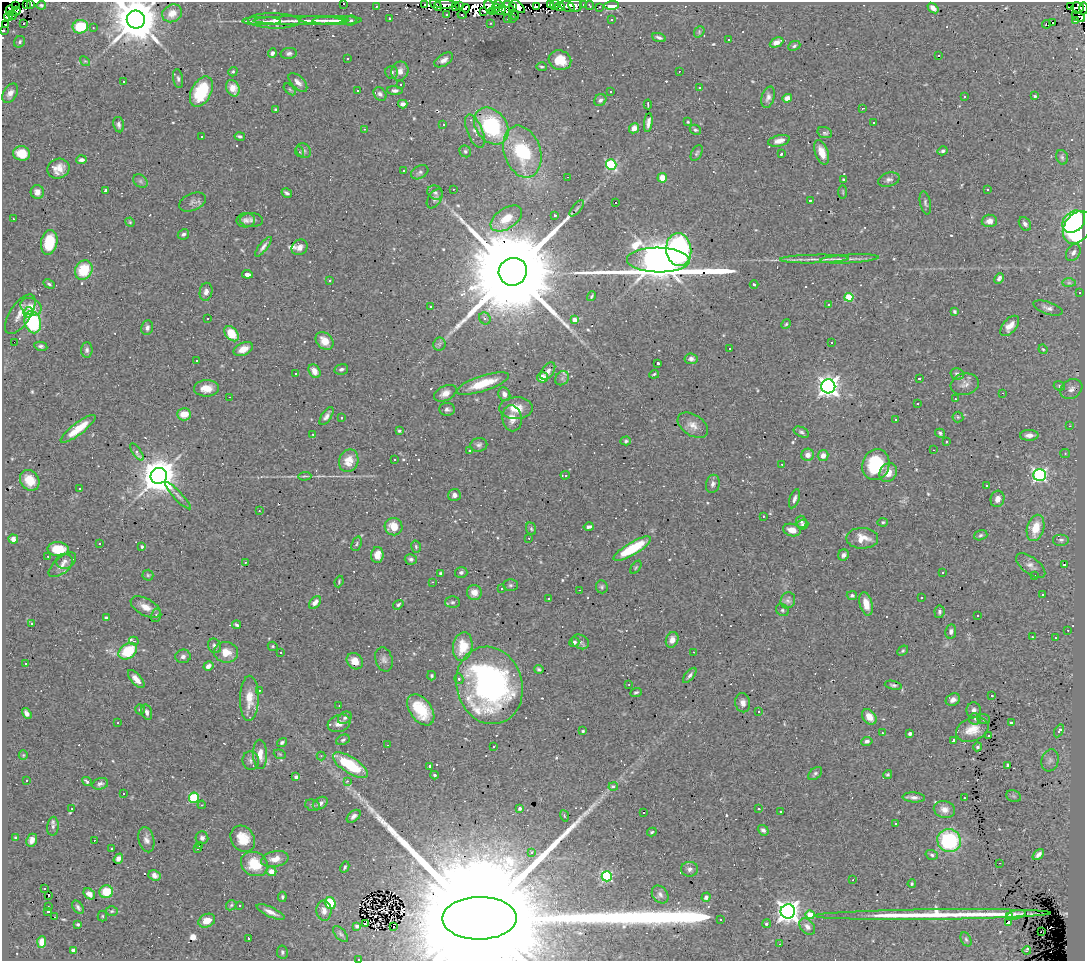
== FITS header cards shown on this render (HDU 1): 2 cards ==
NAXIS1  =                 1083
NAXIS2  =                  959

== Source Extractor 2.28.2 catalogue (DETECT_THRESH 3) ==
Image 1083 x 959 px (HDU 1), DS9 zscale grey, 1 PNG px = 1 image px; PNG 1087 x 963 px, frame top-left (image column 1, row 959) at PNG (2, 2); each listed source drawn as its Kron ellipse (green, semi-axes under 4 px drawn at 4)
Background 1.33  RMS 0.058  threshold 0.173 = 3 sigma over >= 5 px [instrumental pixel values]
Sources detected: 638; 9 with non-positive FLUX_AUTO (blend fragments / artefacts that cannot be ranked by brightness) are neither listed nor drawn; of the other 629, the 500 brightest by FLUX_AUTO listed and drawn (129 fainter detections omitted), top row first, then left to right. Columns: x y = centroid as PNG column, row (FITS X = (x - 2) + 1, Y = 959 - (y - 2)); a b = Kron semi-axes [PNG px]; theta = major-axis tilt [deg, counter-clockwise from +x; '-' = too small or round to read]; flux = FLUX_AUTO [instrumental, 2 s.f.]
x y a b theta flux
26 3 4 2 - 22
343 3 3 3 - 150
424 4 3 2 - 6.8
445 4 11 3 0 23
498 4 5 2 - 20
507 4 3 3 - 6.5
551 4 3 3 - 54
583 4 3 2 - 8.2
31 5 3 3 - 11
41 5 5 3 - 7.4
436 5 7 2 -43 15
460 5 3 3 - 13
555 5 6 4 70 38
575 5 7 6 - 62
612 5 7 4 2 520
16 6 3 2 - 26
376 6 3 2 - 11
518 6 8 4 -44 21
560 6 5 4 - 48
567 6 8 5 -24 14
590 6 4 3 - 9.3
1071 6 4 2 - 10
455 7 3 2 - 15
490 7 7 4 -57 69
512 7 3 2 - 21
536 7 3 3 - 19
600 7 3 2 - 7.8
466 8 4 3 - 30
496 8 4 3 - 35
933 8 6 4 -41 22
1077 8 6 5 - 23
1083 8 6 2 88 37
10 10 5 3 - 80
500 10 5 2 - 15
16 11 4 3 - 7.5
484 11 4 2 - 12
492 11 4 3 - 160
506 11 2 2 - 7
172 13 10 8 29 40
447 14 3 3 - 21
13 15 4 2 - 13
462 15 4 3 - 15
515 15 4 3 - 34
8 16 5 4 - 170
1078 17 7 4 -28 55
389 18 3 3 - 5.2
508 18 3 3 - 35
513 18 3 2 - 19
136 20 9 9 - 22000
322 20 22 3 -3 19
351 20 6 5 - 7.8
611 20 3 3 - 18
261 21 19 4 0 19
274 21 26 7 -2 36
301 21 48 3 0 37
337 21 25 4 1 32
1076 21 3 3 - 110
24 23 3 2 - 26
490 23 3 3 - 5.8
1052 23 3 3 - 190
1047 24 4 3 - 41
5 25 3 2 - 9.1
80 27 8 6 10 130
93 28 3 2 - 6.1
3 31 3 3 - 11
699 32 6 4 50 5.6
659 37 7 4 -20 11
729 39 3 3 - 60
20 42 6 5 - 8.5
776 42 7 4 25 23
794 46 6 4 23 7.5
272 53 5 4 - 11
289 53 8 5 5 10
939 56 3 3 - 37
347 58 3 3 - 8.2
444 60 10 6 32 19
560 60 11 9 -18 67
85 61 5 4 - 4.6
542 67 5 4 - 4.9
400 71 10 8 70 22
679 71 3 2 - 9.5
233 72 5 4 - 6
392 72 6 6 - 9.5
178 79 9 5 -80 10
123 81 3 3 - 46
298 82 12 6 -44 20
401 85 3 3 - 39
233 88 8 6 -67 32
699 88 3 3 - 12
290 89 7 4 -45 6.1
358 90 3 3 - 360
395 90 7 4 -3 11
611 91 3 2 - 4.9
201 92 16 10 63 180
10 93 10 6 60 21
380 94 7 6 - 12
965 96 3 3 - 7.7
1035 96 3 3 - 5.1
768 97 11 6 74 17
787 98 5 4 - 27
600 100 6 5 - 11
403 104 5 4 - 17
648 104 5 2 - 7
863 108 3 2 - 4.2
276 110 3 3 - 5.2
688 122 3 3 - 4.1
874 122 3 3 - 27
648 123 9 4 82 16
119 125 8 5 -78 14
443 125 3 2 - 11
491 126 20 15 -52 380
634 128 5 4 - 29
364 129 3 2 - 7.8
695 130 6 5 - 6.8
475 131 18 7 -68 30
825 133 7 5 -18 10
240 136 5 4 - 7.7
201 137 3 2 - 9.5
779 141 11 5 13 27
304 151 8 7 - 10
465 151 6 5 - 8.2
943 151 5 4 - 8.9
300 152 5 3 - 4.7
522 152 26 18 -72 280
822 152 13 6 -70 48
22 153 8 7 - 75
697 153 8 5 61 7.9
781 154 3 2 - 5.9
1062 157 7 5 -73 8
81 160 5 3 - 13
611 165 5 5 - 400
58 169 11 9 21 48
404 171 3 3 - 4.9
420 172 9 6 31 11
567 177 3 2 - 4.8
662 178 5 4 - 48
844 180 3 3 - 8.9
889 180 11 7 15 15
140 181 8 6 -37 9.4
453 189 3 2 - 6.9
105 190 3 3 - 8.9
988 190 3 3 - 110
37 192 7 6 - 27
843 192 7 3 90 4.2
287 193 5 3 - 10
435 193 8 7 - 12
435 199 11 6 56 13
810 201 3 2 - 4.3
192 202 14 8 23 19
615 202 3 3 - 580
925 203 12 5 -77 11
577 208 10 4 50 8.1
555 215 3 2 - 5.1
506 218 18 10 34 70
13 219 3 3 - 5.5
246 220 9 7 4 16
251 220 11 7 -1 14
989 221 7 6 - 21
130 222 5 4 - 4.6
1074 222 13 9 40 480
1025 224 7 5 -55 12
1077 227 18 13 55 590
183 234 6 5 - 9.4
49 242 12 8 79 120
263 247 12 4 51 14
300 247 8 7 - 22
679 250 16 12 -85 610
1073 253 9 6 58 17
814 259 34 4 1 36
849 259 29 4 3 29
658 260 31 12 -1 17000
84 270 10 8 61 130
513 272 14 13 - 150000
247 274 5 4 - 22
999 278 6 4 62 11
330 280 3 3 - 21
1069 283 7 4 0 8.2
49 284 6 4 -28 8.3
754 285 4 4 - 9.9
206 292 9 6 79 20
1080 293 3 2 - 12
592 296 5 2 - 5.9
849 297 4 4 - 160
829 305 3 2 - 6.8
31 307 11 8 -24 37
431 307 3 3 - 8.3
1048 308 15 6 -19 18
954 311 4 3 - 6.2
28 312 5 4 - 14
20 314 23 10 56 42
485 318 6 5 - 12
208 319 3 3 - 67
575 320 4 4 - 34
33 322 11 8 -76 320
786 324 5 4 - 5
1010 326 12 7 49 34
147 328 7 6 - 12
231 334 8 6 -50 93
324 341 10 7 -45 48
14 342 2 2 - 4.5
831 343 3 3 - 89
439 344 6 6 - 8.9
41 346 7 4 -12 9.8
243 349 10 6 25 39
729 349 3 3 - 6.4
1043 349 5 4 - 4.8
87 350 7 5 88 10
691 359 6 5 - 14
196 361 3 3 - 33
658 363 3 3 - 8.9
341 369 7 5 14 11
314 371 7 5 -57 36
548 371 10 6 54 19
296 374 3 2 - 26
654 374 5 3 - 5.8
957 374 6 6 - 13
542 377 5 5 - 51
562 378 8 6 47 12
919 378 3 3 - 8
483 384 27 7 18 120
965 384 14 10 15 24
828 386 7 7 - 2700
1059 386 6 4 -21 5.7
206 388 12 8 1 50
1071 389 12 9 32 22
445 393 12 7 27 30
1003 393 3 2 - 24
504 394 7 5 -66 19
229 397 3 2 - 19
955 399 3 2 - 5.3
917 404 3 3 - 36
516 408 17 11 1 61
447 409 8 6 -8 12
184 414 7 6 - 62
327 416 10 5 56 15
958 417 5 5 - 6.1
341 418 3 2 - 4.5
512 418 13 9 -81 38
896 420 3 3 - 13
693 425 17 10 -33 35
1070 426 3 3 - 7.2
78 429 21 6 37 87
399 431 4 3 - 6.4
801 432 8 5 -24 9
940 433 5 4 - 6.9
313 435 4 3 - 5
1029 435 9 5 1 23
626 441 5 4 - 7
946 441 3 2 - 16
479 445 8 7 - 12
469 450 3 3 - 12
933 450 3 2 - 6.7
137 452 10 3 -56 36
1065 453 5 4 - 4.3
808 455 6 6 - 26
823 456 5 5 - 27
394 459 3 3 - 43
349 461 11 9 68 45
782 464 3 2 - 8.1
876 465 16 13 72 240
888 472 10 8 56 44
565 475 4 3 - 21
1040 475 6 6 - 840
159 476 8 8 - 11000
305 476 6 2 4 4.6
30 480 11 9 -54 61
713 484 9 6 77 15
986 486 3 3 - 310
79 489 3 3 - 7.3
454 495 6 6 - 16
178 496 18 4 -47 14
794 499 10 4 71 15
997 499 8 6 74 26
259 511 3 2 - 7.1
763 516 3 3 - 12
801 522 6 5 - 8.2
883 522 5 4 - 5.8
803 525 6 5 - 8.5
394 527 9 8 - 61
589 527 5 3 - 10
1035 528 13 8 74 95
531 529 6 5 - 6.5
792 530 9 6 -16 32
981 535 7 5 17 8.1
529 538 3 2 - 12
862 538 16 10 -1 56
13 539 5 4 - 22
1061 540 8 6 0 10
100 543 3 3 - 13
357 544 7 4 69 6.7
142 547 4 3 - 8.8
416 547 6 4 -75 6.1
58 549 10 7 -4 87
632 549 21 6 31 180
377 555 8 6 87 46
844 555 6 5 - 14
48 556 3 3 - 6.6
411 559 6 5 - 10
64 561 8 7 - 15
245 562 3 2 - 4.2
62 565 16 7 40 26
1064 565 3 2 - 49
1031 566 17 8 -37 25
636 567 7 4 55 5.4
461 572 6 5 - 10
943 572 3 3 - 6.5
441 573 3 3 - 6.4
148 575 5 5 - 6.2
1034 576 3 3 - 54
339 582 6 4 67 4.6
433 582 3 2 - 160
510 585 7 5 0 8.4
602 587 6 5 - 7.6
501 589 3 3 - 17
579 590 3 2 - 30
474 592 7 7 - 34
852 595 5 4 - 8.9
1042 595 3 3 - 9.6
549 598 3 3 - 6.4
921 598 3 3 - 28
788 600 8 7 - 8.9
452 602 7 5 1 9.2
315 603 7 5 48 24
866 604 12 6 -76 42
398 605 5 4 - 6.9
146 607 16 8 -28 40
782 610 7 5 -33 7.1
939 612 6 5 - 7.8
156 615 7 5 75 8.7
978 615 3 3 - 56
106 618 4 4 - 7.3
32 623 3 2 - 8.1
237 625 4 3 - 7.1
1068 630 3 2 - 11
951 631 7 5 80 13
1032 637 3 2 - 5.6
1055 638 3 2 - 5
672 640 8 6 70 25
134 641 5 3 - 68
574 642 5 5 - 12
580 642 9 7 -28 11
215 646 7 6 - 15
273 646 5 4 - 5.5
463 646 14 9 80 99
128 651 10 7 34 140
903 651 6 4 41 6.4
226 652 12 10 -9 52
280 652 3 3 - 19
693 652 3 2 - 4.5
183 656 7 6 - 15
384 659 12 8 -73 19
355 661 9 7 -47 43
26 663 3 3 - 40
208 666 5 4 - 20
539 669 4 3 - 7
690 675 9 4 50 11
432 676 5 4 - 6
136 679 11 5 -49 30
459 679 5 4 - 8.2
629 684 3 2 - 6.2
489 685 39 33 -74 1200
893 685 8 4 -12 8.1
259 690 3 3 - 4.2
636 692 6 4 23 7.6
992 696 3 3 - 9.7
249 698 22 9 89 73
953 700 7 6 - 17
743 703 9 7 -79 21
339 706 2 2 - 4.5
140 710 5 4 - 5.4
421 710 17 11 -53 130
974 710 7 7 - 15
147 712 8 5 -74 15
759 712 3 3 - 9.6
27 713 6 4 -58 15
869 717 8 6 -51 36
345 718 7 5 36 10
975 719 6 5 - 8.5
984 719 6 5 - 7.4
118 723 3 2 - 4.1
339 723 12 8 18 28
1011 723 3 3 - 4.2
972 729 17 11 20 60
583 731 3 3 - 4.9
1059 731 7 4 60 14
882 733 3 2 - 18
910 734 4 3 - 9
988 736 3 3 - 27
343 740 7 5 23 8
953 740 3 3 - 43
867 741 5 4 - 12
282 742 5 4 - 7.9
387 745 3 2 - 4.8
493 746 3 3 - 16
978 747 4 4 - 7
260 754 15 7 -87 40
280 754 6 4 -21 5.1
23 755 5 4 - 4.6
321 756 4 4 - 4.4
1050 760 11 8 72 18
251 761 9 8 - 15
350 765 20 8 -33 210
1008 765 4 3 - 9.7
429 766 3 3 - 8.4
815 773 8 5 42 9.1
888 774 5 4 - 5.9
434 775 4 3 - 6.5
296 777 4 3 - 12
27 780 3 3 - 14
87 781 5 3 - 8.5
347 781 4 3 - 7.3
100 784 8 5 15 13
613 786 4 4 - 18
123 793 3 3 - 76
1014 796 8 5 -21 8.5
914 797 11 5 -4 16
194 798 5 5 - 260
964 798 3 3 - 28
320 803 8 5 33 16
202 805 4 3 - 4.5
312 805 7 5 -16 7.4
520 808 4 4 - 12
72 809 3 2 - 5.9
759 809 3 3 - 54
944 809 11 8 -14 28
643 812 3 3 - 110
781 812 3 3 - 7.9
354 816 8 5 40 16
564 816 6 3 -71 4.3
896 824 3 3 - 70
53 826 9 6 84 13
763 830 6 4 -39 12
652 832 5 4 - 5.5
16 838 4 3 - 5.3
202 838 6 6 - 13
243 839 14 11 -53 81
32 840 7 5 67 22
94 840 2 2 - 9.2
146 840 13 7 -76 22
949 841 12 11 - 380
200 846 3 3 - 16
198 848 3 3 - 23
112 849 3 2 - 6.6
531 853 3 3 - 82
1038 854 7 4 41 16
932 855 6 5 - 8.5
118 859 5 4 - 19
275 859 14 8 12 39
999 863 3 2 - 6.6
254 864 14 11 -26 130
345 867 6 3 62 5.6
690 869 8 7 - 15
271 871 5 4 - 31
155 875 6 5 - 16
607 876 5 5 - 410
853 880 3 2 - 4.3
912 884 4 3 - 4.6
44 888 3 2 - 6.4
106 892 7 6 - 93
89 894 6 4 -36 19
660 895 10 7 -52 17
49 896 3 3 - 20
282 897 5 4 - 7.1
706 897 5 4 - 11
330 903 6 5 - 180
231 905 6 4 47 5.6
240 906 3 3 - 54
49 907 3 2 - 4.2
78 907 7 5 -56 10
48 911 3 3 - 6.6
112 911 6 5 - 6.1
324 911 10 7 -87 27
788 911 7 7 - 3400
271 912 15 5 -25 28
933 914 118 5 1 350
810 915 4 4 - 93
1016 915 10 4 13 13
102 916 5 5 - 5.1
1010 916 3 3 - 21
55 917 3 2 - 27
479 918 37 21 1 540000
721 919 3 2 - 5.4
207 921 9 6 24 64
1009 923 3 3 - 28
78 924 4 3 - 5.5
365 924 4 3 - 13
766 924 4 4 - 5.9
357 926 3 3 - 6.6
393 927 3 2 - 72
807 927 9 6 -48 21
1041 932 4 2 - 13
340 934 10 5 -48 9.3
248 938 3 2 - 5.1
966 939 7 5 -63 8.1
42 942 6 4 84 53
780 944 3 2 - 5.1
74 950 4 4 - 26
1027 950 4 3 - 8.4
282 952 6 5 - 8.6
359 959 3 2 - 32
At the frame edge (FLAGS 8, measured only in part): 7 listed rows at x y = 26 3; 343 3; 1083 8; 136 20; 3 31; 479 918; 359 959
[129 fainter detections neither listed nor drawn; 9 non-positive-flux detections neither listed nor drawn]